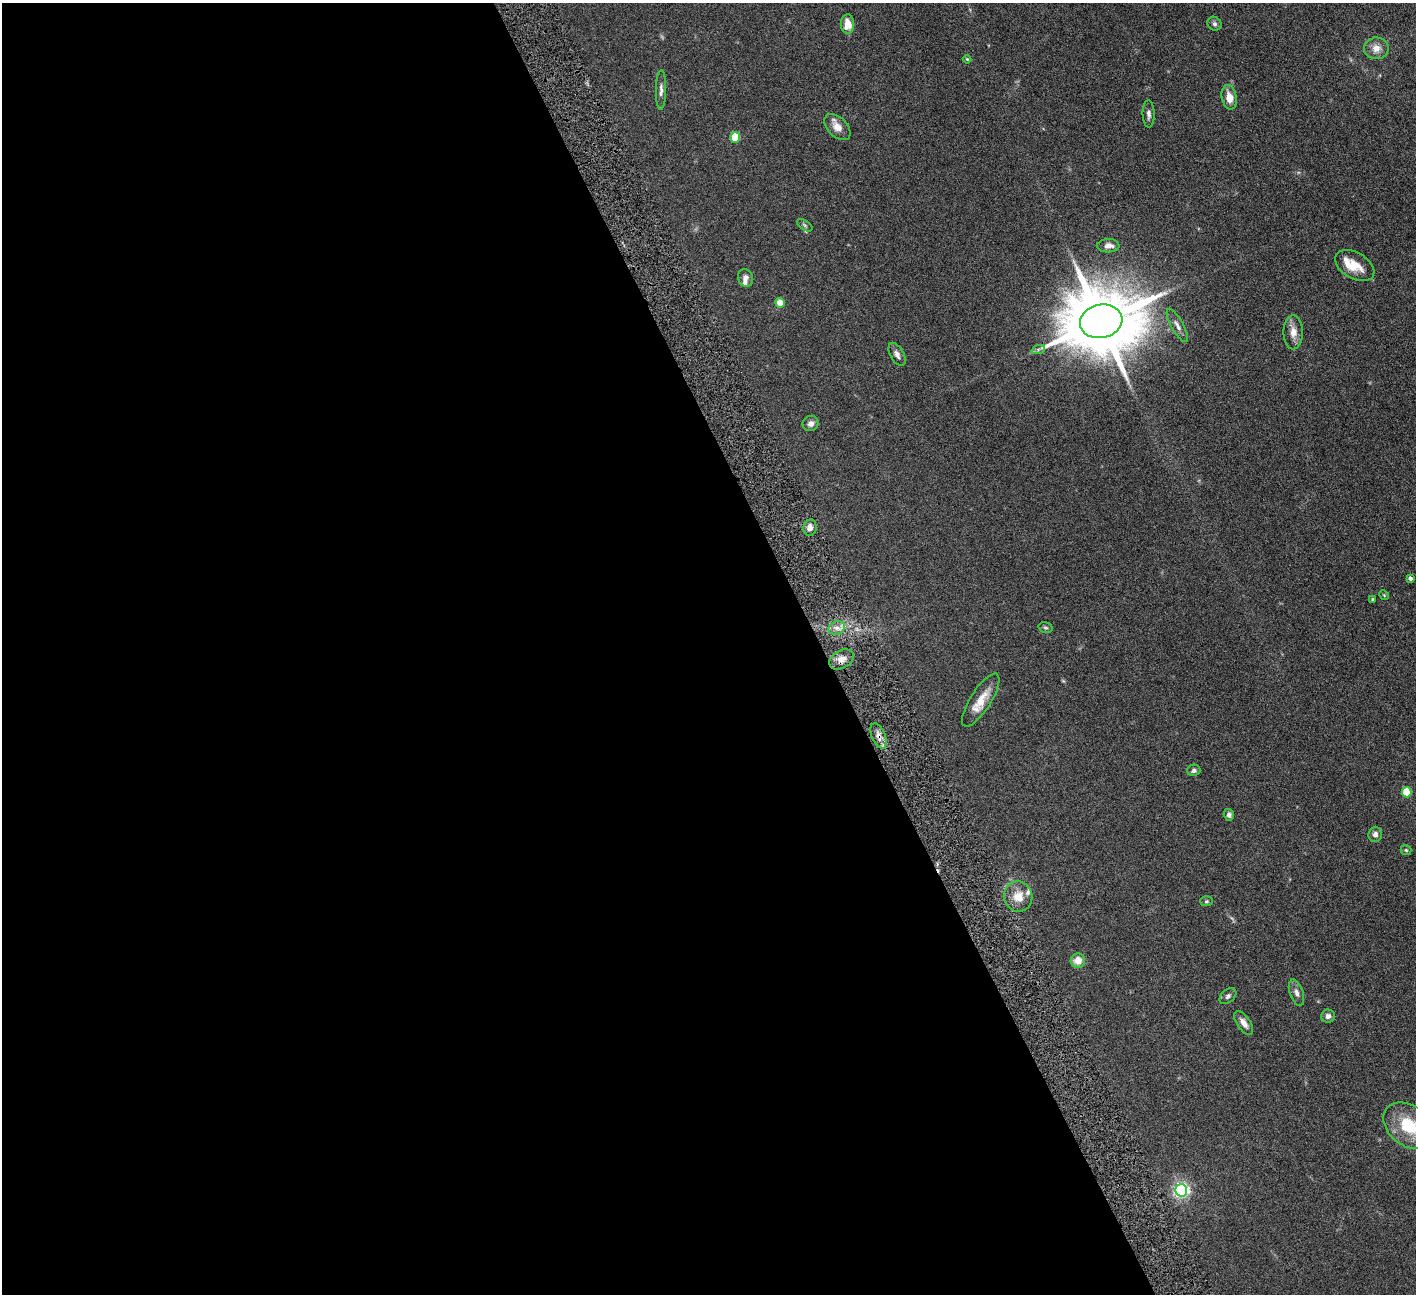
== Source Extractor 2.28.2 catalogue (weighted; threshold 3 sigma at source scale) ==
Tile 9 of 4 x 4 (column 1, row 3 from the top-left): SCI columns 4-1417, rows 1587-2878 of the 5663 x 5625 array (HDU 1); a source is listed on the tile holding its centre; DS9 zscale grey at full resolution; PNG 1418 x 1296 px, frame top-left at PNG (2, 3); each listed source drawn as its Kron ellipse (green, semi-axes under 4 px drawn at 4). Shown black and unused: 58% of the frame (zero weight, under 4 of 8 exposures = <1% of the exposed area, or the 3 px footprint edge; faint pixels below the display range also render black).
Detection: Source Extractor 2.28.2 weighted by HDU 2 'WHT'; one run over the whole footprint, this tile lists its part. Background 0.164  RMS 0.0065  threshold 0.0266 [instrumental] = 3 sigma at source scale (4.09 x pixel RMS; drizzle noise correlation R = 1.36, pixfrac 0.8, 0.05/0.05 arcsec/px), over >= 5 px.
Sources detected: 47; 1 too faint to see at this stretch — neither listed nor drawn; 3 inside a brighter listed object's ellipse — not listed separately; the other 43 listed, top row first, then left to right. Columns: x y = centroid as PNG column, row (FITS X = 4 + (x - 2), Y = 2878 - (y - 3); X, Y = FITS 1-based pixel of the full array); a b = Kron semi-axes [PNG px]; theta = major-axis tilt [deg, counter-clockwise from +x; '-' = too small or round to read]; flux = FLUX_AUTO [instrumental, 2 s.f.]
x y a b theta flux
848 24 9 6 -89 6.9
1214 24 7 6 - 1.4
1376 48 12 11 - 5.4
967 59 4 4 - 0.59
661 90 20 5 89 2.7
1229 97 12 7 -79 6.1
1149 114 14 6 -87 2.3
837 127 16 10 -46 5.3
735 137 5 5 - 25
805 225 9 4 -34 1.1
1108 246 11 6 2 3.5
1355 266 21 13 -30 10
745 278 9 7 -64 2.3
780 303 5 4 - 10
1101 321 21 16 12 6700
1177 325 19 6 -61 3.2
1293 332 17 9 -90 5.4
1038 350 7 4 20 1.2
897 354 12 6 -61 2.6
811 423 8 7 - 2.7
810 527 8 6 82 3.3
1410 578 4 4 - 1.6
1384 595 5 4 - 0.54
1373 599 3 3 - 0.79
837 628 8 6 20 3.1
1045 628 7 5 -16 0.98
841 659 13 8 31 5.2
981 700 31 10 58 9.7
878 736 13 6 -68 3.8
1194 770 6 5 - 1.5
1407 792 5 5 - 21
1229 815 6 5 - 1.9
1375 834 7 6 - 2.2
1406 850 5 5 - 0.74
1018 897 15 14 - 8.4
1206 901 6 5 - 0.84
1078 961 7 7 - 6.6
1296 993 14 6 -71 2.7
1228 996 10 6 43 1.7
1328 1016 7 6 - 2.3
1244 1023 14 6 -56 4.2
1409 1126 28 20 -37 25
1181 1190 6 6 - 160
Overlapping masked pixels (flux is a lower limit): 2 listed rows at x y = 841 659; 878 736
Isophote crosses this tile's border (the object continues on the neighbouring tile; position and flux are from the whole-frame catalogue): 1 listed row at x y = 1409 1126